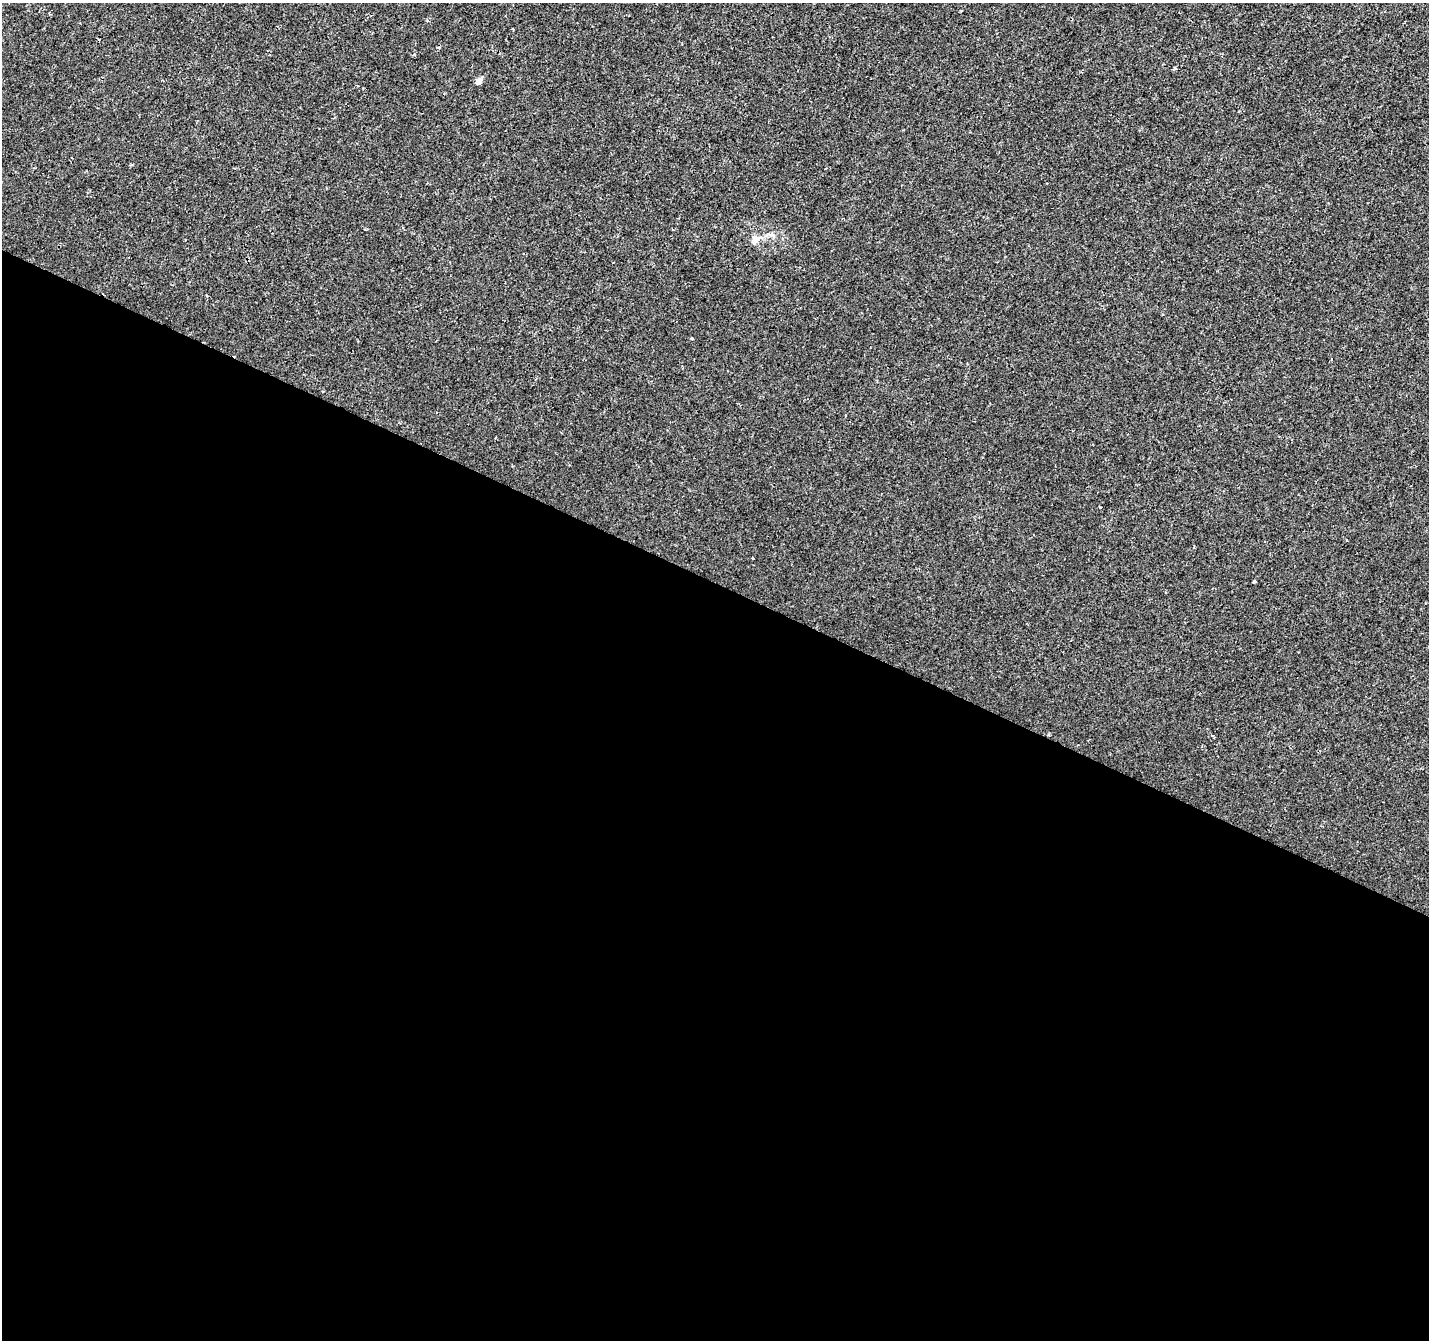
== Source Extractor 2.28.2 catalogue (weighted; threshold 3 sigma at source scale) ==
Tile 14 of 4 x 4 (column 2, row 4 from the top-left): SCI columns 1428-2854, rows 202-1539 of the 5715 x 5822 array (HDU 1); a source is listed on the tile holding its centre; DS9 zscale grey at full resolution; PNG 1431 x 1342 px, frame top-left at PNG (2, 3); no overlay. Shown black and unused: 57% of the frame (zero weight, under 2 of 3 exposures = <1% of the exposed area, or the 3 px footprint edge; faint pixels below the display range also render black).
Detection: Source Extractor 2.28.2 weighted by HDU 2 'WHT'; one run over the whole footprint, this tile lists its part. Background 2.51e-04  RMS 0.0022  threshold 0.0101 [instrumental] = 3 sigma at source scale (4.5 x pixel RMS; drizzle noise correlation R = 1.50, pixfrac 1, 0.0396/0.0396 arcsec/px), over >= 5 px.
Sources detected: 6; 1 cosmic-ray / hot-pixel residue — not listed; the other 5 listed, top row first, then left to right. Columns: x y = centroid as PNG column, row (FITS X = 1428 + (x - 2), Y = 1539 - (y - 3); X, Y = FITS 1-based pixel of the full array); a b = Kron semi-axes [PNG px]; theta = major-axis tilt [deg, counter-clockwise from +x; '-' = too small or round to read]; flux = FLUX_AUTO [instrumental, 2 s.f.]
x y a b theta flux
1174 69 5 3 - 0.36
479 81 7 6 - 1
755 240 12 8 71 1.1
692 338 3 3 - 0.33
1254 582 3 3 - 0.31